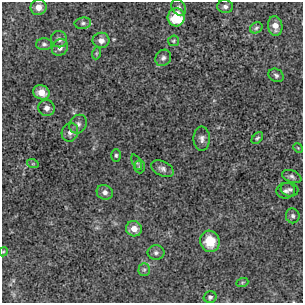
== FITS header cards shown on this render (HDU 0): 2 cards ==
NAXIS1  =                  301 /  Axis Length
NAXIS2  =                  301 /  Axis Length

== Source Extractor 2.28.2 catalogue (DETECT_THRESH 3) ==
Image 301 x 301 px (HDU 0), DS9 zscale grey, 1 PNG px = 1 image px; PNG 305 x 305 px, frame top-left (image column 1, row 301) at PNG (2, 2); each listed source drawn as its Kron ellipse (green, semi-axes under 4 px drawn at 4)
Background 8.71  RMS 0.025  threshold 0.0765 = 3 sigma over >= 5 px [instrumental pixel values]
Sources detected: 39; all 39 listed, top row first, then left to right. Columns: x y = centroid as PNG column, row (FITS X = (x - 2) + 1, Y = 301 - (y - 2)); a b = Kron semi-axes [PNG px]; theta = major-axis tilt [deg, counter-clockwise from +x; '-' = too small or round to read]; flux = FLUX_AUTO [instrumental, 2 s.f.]
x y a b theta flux
225 6 8 6 -2 5.7
38 7 8 7 - 11
179 8 9 6 -58 5.1
176 17 9 8 - 47
83 23 8 5 9 4.3
275 26 10 7 -81 13
256 28 6 5 - 3.3
59 39 8 8 - 6.8
101 40 8 7 - 9.9
174 41 6 5 - 2.3
44 44 8 6 -1 4
60 48 9 7 57 7.7
97 53 6 4 71 2.2
163 58 8 7 - 6.2
276 75 8 6 -30 4.4
41 92 8 7 - 19
47 108 8 8 - 8.2
78 124 10 8 58 7.1
70 132 9 8 - 8
257 138 7 4 49 2.9
202 139 12 8 -88 8
298 148 5 4 - 1.6
116 155 6 5 - 2.9
137 162 8 4 -64 2.8
33 164 6 3 -18 2.1
140 167 7 5 89 2.5
163 169 12 7 -25 6.6
292 176 10 6 -21 4.6
290 189 9 7 -14 5.6
286 191 9 8 - 5.6
105 192 8 7 - 7
293 216 7 6 - 4.4
134 229 8 7 - 16
210 241 11 9 -74 34
3 252 5 3 - 1.7
156 253 8 7 - 5.5
144 270 6 5 - 3.5
242 283 6 4 20 2.3
210 297 6 5 - 3.4
At the frame edge (FLAGS 8, measured only in part): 1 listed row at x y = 3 252